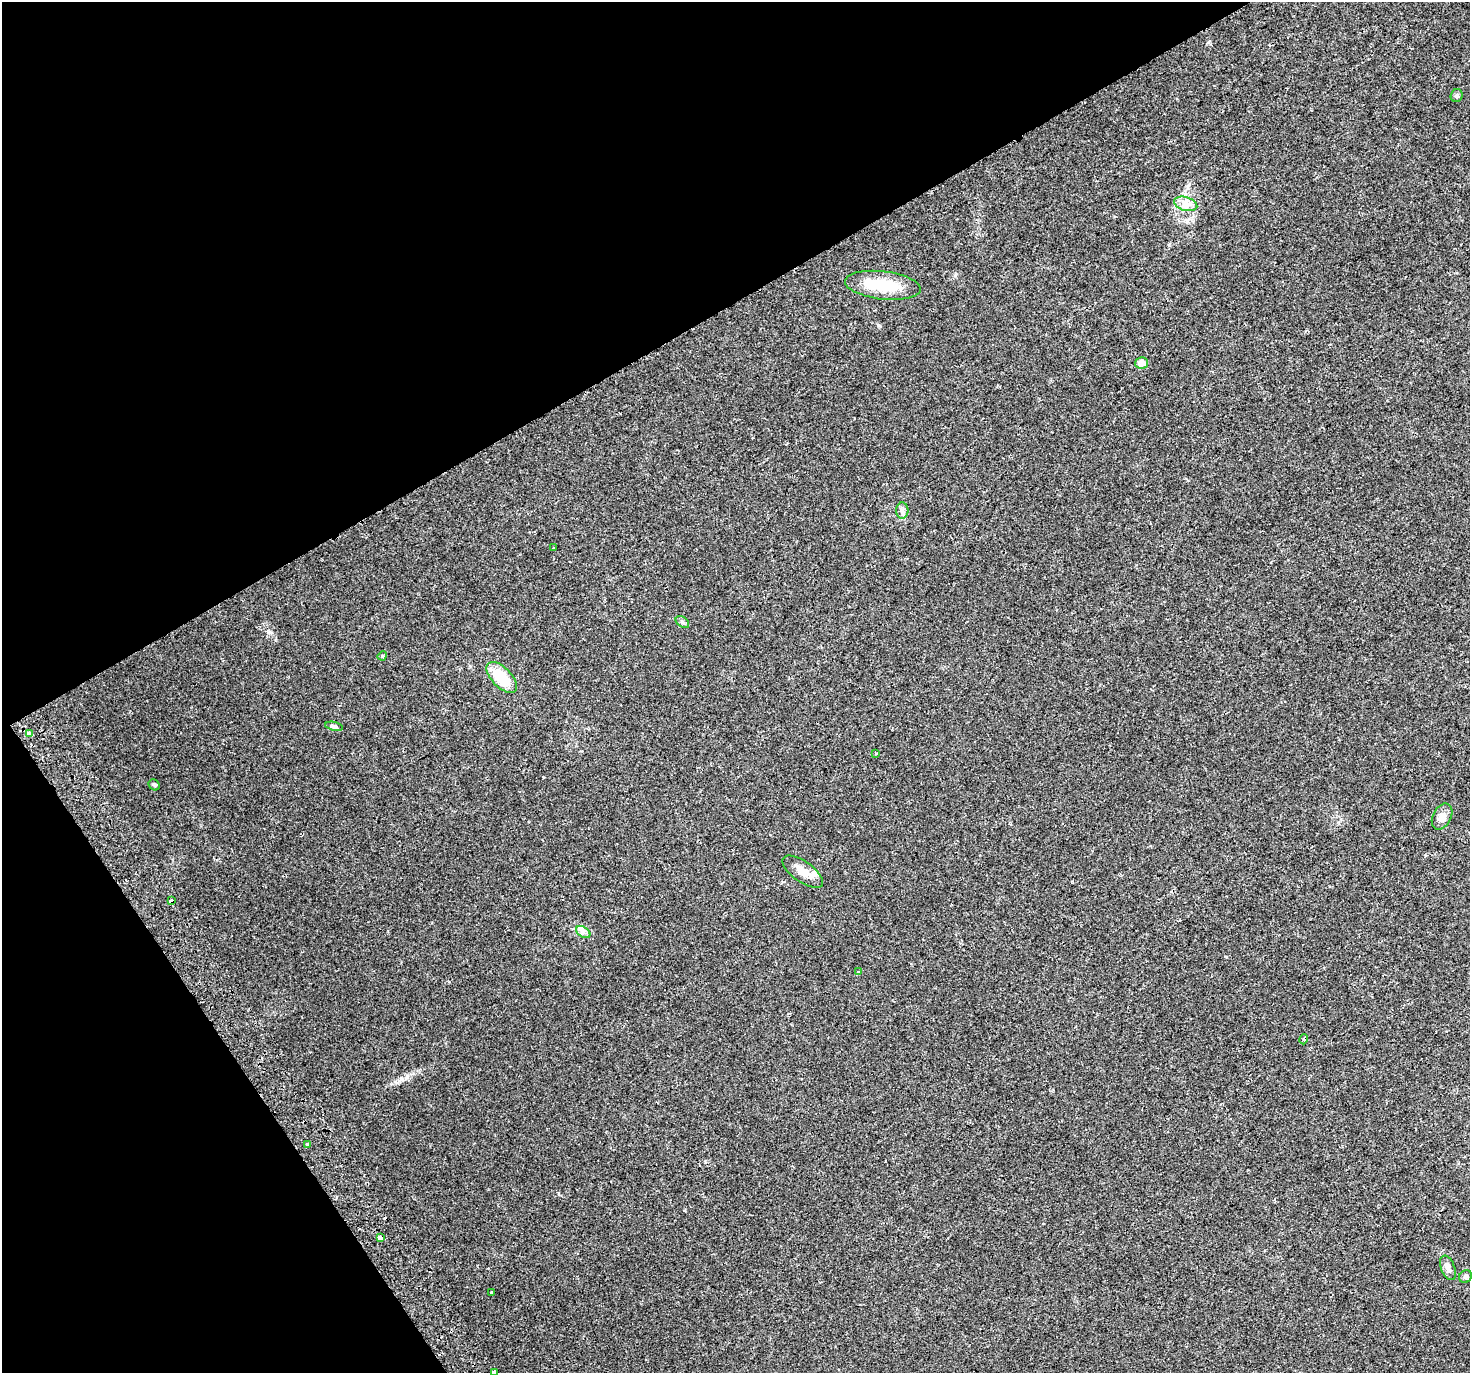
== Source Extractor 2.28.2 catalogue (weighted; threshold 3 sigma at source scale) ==
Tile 5 of 4 x 4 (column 1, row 2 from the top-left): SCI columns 41-1508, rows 2940-4310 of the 5951 x 5823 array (HDU 1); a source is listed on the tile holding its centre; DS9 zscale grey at full resolution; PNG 1472 x 1375 px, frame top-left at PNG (2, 2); each listed source drawn as its Kron ellipse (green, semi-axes under 4 px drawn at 4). Shown black and unused: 30% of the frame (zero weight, under 2 of 3 exposures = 2% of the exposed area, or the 3 px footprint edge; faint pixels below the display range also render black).
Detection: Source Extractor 2.28.2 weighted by HDU 2 'WHT'; one run over the whole footprint, this tile lists its part. Background 0.0227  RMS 0.0054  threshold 0.0241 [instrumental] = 3 sigma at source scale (4.5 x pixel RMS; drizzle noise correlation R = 1.50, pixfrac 1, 0.0396/0.0396 arcsec/px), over >= 5 px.
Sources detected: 28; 1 cosmic-ray / hot-pixel residue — neither listed nor drawn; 2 inside a brighter listed object's ellipse — not listed separately; the other 25 listed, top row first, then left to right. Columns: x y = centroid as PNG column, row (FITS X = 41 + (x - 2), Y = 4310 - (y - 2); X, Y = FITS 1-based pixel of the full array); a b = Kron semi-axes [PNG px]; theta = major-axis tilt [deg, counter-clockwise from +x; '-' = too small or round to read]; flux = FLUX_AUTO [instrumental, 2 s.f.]
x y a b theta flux
1457 96 6 6 - 1
1186 204 12 6 -16 3.5
883 285 38 14 -7 21
1142 363 6 5 - 4.5
902 511 8 6 -87 1.6
553 548 3 3 - 1.3
682 622 7 5 -37 1.1
382 656 5 4 - 0.67
502 677 19 9 -46 17
334 726 9 4 -12 1.1
29 734 4 4 - 14
876 753 3 2 - 0.68
154 785 6 5 - 0.72
1442 816 14 9 63 3.6
803 872 24 10 -35 6.2
171 901 4 3 - 3
583 932 8 5 -34 1.6
858 972 3 3 - 3.7
1304 1039 5 3 - 0.55
308 1144 3 3 - 2.5
380 1237 3 3 - 15
1448 1268 13 7 -69 2.3
1466 1276 7 6 - 1.3
491 1292 3 3 - 1.2
494 1372 4 3 - 4.4
Overlapping masked pixels (flux is a lower limit): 1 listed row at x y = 171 901
Isophote crosses this tile's border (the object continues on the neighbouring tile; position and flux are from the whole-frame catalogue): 1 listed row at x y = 494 1372
Unlisted compact peaks at least as high as the median listed source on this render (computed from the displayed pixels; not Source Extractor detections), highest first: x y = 268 632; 878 325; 955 275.